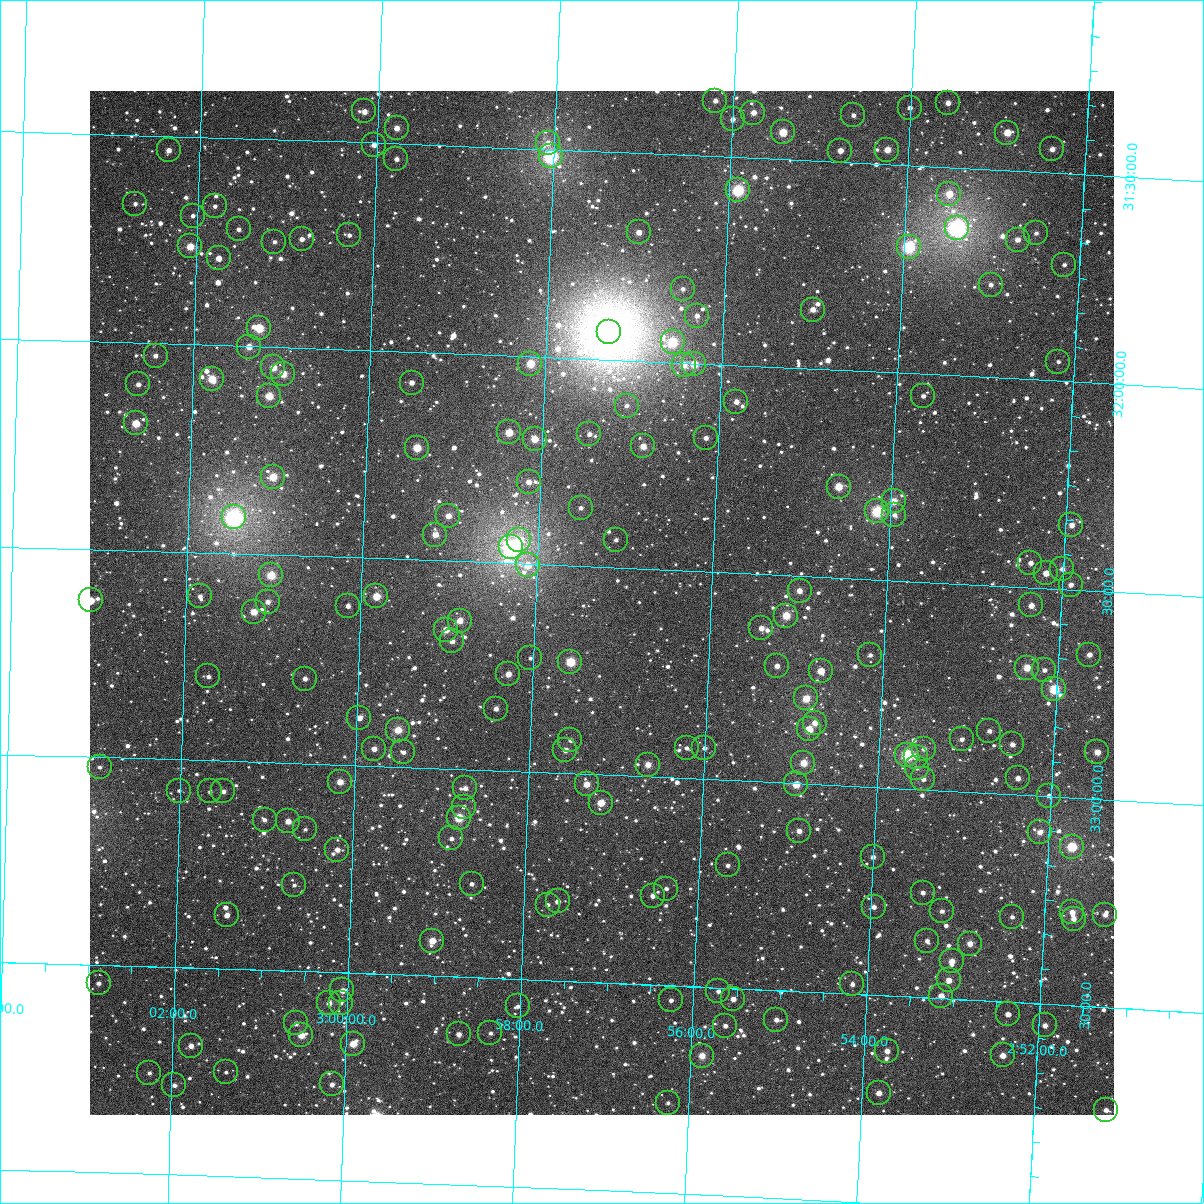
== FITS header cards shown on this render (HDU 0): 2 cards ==
NAXIS1  =                 1024
NAXIS2  =                 1024

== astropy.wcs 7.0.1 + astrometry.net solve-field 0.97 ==
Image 1024 x 1024 px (HDU 0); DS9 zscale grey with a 90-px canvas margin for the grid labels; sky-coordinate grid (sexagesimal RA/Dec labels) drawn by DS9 from the SOLVED WCS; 204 Tycho-2 reference stars matched to detected sources circled (green)
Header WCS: RA---TAN-SIP/DEC--TAN-SIP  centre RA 02:57:15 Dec +32:35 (44.31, +32.59 deg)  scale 8.67 arcsec/px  FOV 148.0' x 148.0'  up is +178 deg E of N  parity flipped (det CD > 0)
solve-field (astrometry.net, Tycho-2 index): VERIFIED the header's WCS against the Tycho-2 star catalogue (verified at 6 index scales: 9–204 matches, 0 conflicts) and refined it, rather than solving blind
Solved WCS: RA---TAN-SIP/DEC--TAN-SIP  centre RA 02:57:15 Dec +32:35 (44.31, +32.59 deg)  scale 8.67 arcsec/px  FOV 148.0' x 148.0'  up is +178 deg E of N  parity flipped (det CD > 0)
The solver's refit moves the header's centre by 0.12 arcsec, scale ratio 1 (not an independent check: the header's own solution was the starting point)
Tycho-2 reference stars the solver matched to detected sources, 204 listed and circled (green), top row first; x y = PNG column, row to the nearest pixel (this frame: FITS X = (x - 90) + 1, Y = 1024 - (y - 91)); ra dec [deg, ICRS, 3 dp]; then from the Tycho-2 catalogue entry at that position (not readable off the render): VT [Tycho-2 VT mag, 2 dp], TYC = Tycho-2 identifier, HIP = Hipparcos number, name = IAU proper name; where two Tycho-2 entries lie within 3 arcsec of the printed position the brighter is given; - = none
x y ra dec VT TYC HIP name
715 101 44.051 +31.366 11.21 2326-861-1 - -
948 103 43.395 +31.345 10.94 2326-1031-1 - -
910 108 43.502 +31.361 11.39 2326-1137-1 - -
364 111 45.039 +31.426 10.43 2339-1424-1 - -
753 113 43.941 +31.391 10.69 2326-317-1 - -
853 115 43.660 +31.386 12.31 2326-1321-1 - -
733 119 43.999 +31.409 11.44 2326-848-1 - -
397 128 44.946 +31.463 10.59 2326-231-1 - -
783 132 43.856 +31.435 9.19 2326-1461-1 - -
1007 133 43.223 +31.409 9.84 2326-1301-1 - -
548 143 44.518 +31.485 10.98 2326-167-1 - -
374 145 45.008 +31.505 11.03 2339-374-1 - -
1052 149 43.095 +31.444 10.82 2326-1293-1 - -
169 150 45.587 +31.534 10.97 2339-1176-1 - -
887 150 43.559 +31.464 10.26 2326-1349-1 - -
840 151 43.692 +31.472 10.85 2326-1207-1 - -
551 156 44.509 +31.517 7.36 2326-9-1 - -
396 159 44.943 +31.537 11.56 2326-710-1 - -
738 190 43.975 +31.579 8.10 2326-421-1 - -
949 194 43.378 +31.564 9.57 2326-1487-1 - -
135 204 45.678 +31.665 11.52 2339-471-1 - -
215 206 45.452 +31.666 11.97 2339-564-1 - -
193 216 45.514 +31.690 11.82 2339-435-1 - -
957 228 43.352 +31.645 6.66 2326-957-1 13464 -
239 229 45.383 +31.719 11.70 2339-504-1 - -
639 232 44.250 +31.691 10.60 2326-754-1 - -
1036 233 43.127 +31.648 12.08 2326-1059-1 - -
349 235 45.069 +31.725 12.03 2339-120-1 - -
302 239 45.203 +31.738 11.01 2339-258-1 - -
1018 240 43.179 +31.665 10.89 2326-1023-1 - -
274 242 45.280 +31.747 11.62 2339-324-1 - -
190 246 45.518 +31.764 9.45 2339-255-1 - -
909 247 43.485 +31.696 7.99 2326-1339-1 13504 -
219 258 45.437 +31.791 10.90 2339-213-1 - -
1064 265 43.043 +31.720 11.95 2326-1101-1 - -
991 285 43.248 +31.777 11.49 2326-1145-1 - -
683 289 44.119 +31.822 11.64 2326-453-1 - -
813 310 43.749 +31.858 10.49 2326-1159-1 - -
697 316 44.076 +31.885 12.15 2330-369-1 - -
259 328 45.316 +31.955 8.98 2343-1144-1 14067 -
609 332 44.322 +31.934 5.09 2330-2043-1 13775 -
673 342 44.141 +31.951 8.70 2330-913-1 - -
249 347 45.343 +32.001 10.15 2343-1198-1 - -
156 356 45.607 +32.029 11.10 2343-1586-1 - -
1058 362 43.045 +31.954 11.92 2330-1972-1 - -
530 364 44.542 +32.017 9.16 2330-1006-1 - -
694 364 44.077 +32.003 9.42 2330-783-1 13689 -
684 365 44.107 +32.006 10.25 2330-741-1 - -
273 367 45.272 +32.049 10.22 2343-1122-1 - -
283 374 45.243 +32.064 9.86 2343-586-1 - -
212 379 45.446 +32.081 9.30 2343-1544-1 - -
412 383 44.878 +32.074 10.93 2330-935-1 - -
138 384 45.654 +32.100 11.28 2343-290-1 - -
269 396 45.281 +32.118 9.38 2343-1840-1 - -
923 396 43.423 +32.053 11.44 2330-1885-1 - -
736 402 43.953 +32.088 10.83 2330-337-1 - -
627 406 44.264 +32.109 11.38 2330-1062-1 - -
136 423 45.658 +32.194 9.58 2343-664-1 - -
509 432 44.596 +32.185 9.57 2330-519-1 - -
589 434 44.366 +32.181 11.28 2330-916-1 - -
706 438 44.035 +32.179 11.00 2330-655-1 - -
535 439 44.522 +32.198 9.83 2330-265-1 - -
643 446 44.213 +32.205 9.85 2330-241-1 - -
417 448 44.856 +32.230 9.35 2330-27-1 - -
273 477 45.264 +32.313 9.39 2343-762-1 - -
529 482 44.534 +32.302 10.91 2330-449-1 - -
839 487 43.651 +32.281 9.41 2330-1669-1 - -
894 501 43.492 +32.310 9.71 2330-1333-1 - -
581 508 44.383 +32.359 11.44 2330-613-1 - -
877 511 43.537 +32.336 8.21 2330-1504-1 13522 -
894 515 43.488 +32.342 12.02 2330-1509-1 - -
448 516 44.759 +32.391 10.34 2330-1073-1 - -
234 517 45.371 +32.413 6.96 2343-2195-1 14081 -
1071 525 42.983 +32.344 10.76 2330-2003-1 - -
435 535 44.794 +32.438 10.30 2330-217-1 - -
519 540 44.554 +32.443 10.16 2330-943-1 - -
616 540 44.279 +32.433 12.15 2330-982-1 - -
511 547 44.578 +32.461 6.72 2330-2021-1 13851 -
1030 563 43.094 +32.441 11.37 2330-1481-1 - -
528 565 44.528 +32.503 10.57 2330-351-1 - -
1062 569 43.003 +32.452 11.13 2330-1673-1 - -
1046 573 43.048 +32.464 10.29 2330-1770-1 - -
271 575 45.259 +32.550 9.10 2343-30-1 - -
1071 585 42.976 +32.489 11.31 2330-1620-1 - -
800 591 43.747 +32.536 10.64 2330-1289-1 - -
200 596 45.461 +32.605 11.36 2343-1056-1 - -
376 596 44.956 +32.591 9.51 2330-801-1 - -
91 600 45.772 +32.623 10.26 2343-394-1 - -
268 602 45.266 +32.614 11.10 2343-130-1 - -
1031 605 43.085 +32.544 10.84 2330-1239-1 - -
348 606 45.037 +32.617 11.37 2343-442-1 - -
254 612 45.305 +32.639 9.73 2343-320-1 - -
786 616 43.783 +32.597 10.00 2330-1878-1 - -
460 621 44.715 +32.642 10.02 2330-41-1 - -
761 628 43.853 +32.630 10.75 2330-1294-1 - -
446 630 44.754 +32.666 10.97 2330-67-1 - -
452 641 44.736 +32.692 11.83 2330-965-1 - -
870 655 43.537 +32.682 11.36 2330-1126-1 - -
1089 655 42.911 +32.654 10.79 2330-1178-1 - -
530 658 44.509 +32.726 12.23 2330-131-1 - -
570 662 44.394 +32.731 8.84 2330-948-1 - -
777 666 43.803 +32.719 10.98 2330-1727-1 - -
1027 668 43.087 +32.694 9.64 2330-1523-1 - -
1044 670 43.038 +32.697 11.44 2330-1955-1 - -
821 671 43.677 +32.727 9.86 2330-1962-1 - -
508 674 44.570 +32.767 10.39 2330-291-1 - -
208 676 45.429 +32.798 11.48 2343-190-1 - -
305 679 45.152 +32.796 11.04 2343-1318-1 - -
1054 689 43.006 +32.742 8.68 2330-1413-1 13372 -
806 698 43.715 +32.794 9.49 2330-1166-1 - -
496 709 44.602 +32.851 11.19 2330-313-1 - -
359 718 44.993 +32.886 11.46 2330-277-1 - -
815 723 43.687 +32.852 10.50 2330-1488-1 - -
809 729 43.703 +32.868 10.88 2330-1366-1 - -
398 730 44.881 +32.911 9.47 2330-557-1 - -
989 731 43.186 +32.851 11.11 2330-1183-1 - -
962 739 43.264 +32.874 11.34 2330-1168-1 - -
570 740 44.385 +32.920 11.71 2330-931-1 - -
1012 744 43.118 +32.880 10.98 2330-1688-1 - -
687 748 44.050 +32.927 11.53 2330-469-1 - -
704 748 44.000 +32.925 11.26 2330-860-1 - -
374 749 44.947 +32.959 10.84 2330-463-1 - -
924 749 43.371 +32.902 11.21 2330-1373-1 - -
565 750 44.398 +32.944 10.69 2330-335-1 - -
403 752 44.863 +32.964 11.67 2330-511-1 - -
1097 752 42.874 +32.887 10.15 2330-1408-1 - -
907 755 43.417 +32.919 8.17 2330-1101-1 13486 -
916 757 43.392 +32.923 10.72 2330-1682-1 - -
803 763 43.714 +32.950 9.69 2330-1925-1 - -
648 765 44.160 +32.971 10.11 2330-805-1 13719 -
100 767 45.733 +33.024 11.99 2343-1463-1 - -
917 768 43.388 +32.949 11.47 2330-1733-1 - -
1018 778 43.097 +32.961 10.91 2330-1558-1 - -
923 779 43.369 +32.975 11.39 2330-1322-1 - -
340 782 45.042 +33.041 10.15 2343-819-1 - -
587 784 44.333 +33.024 10.17 2330-753-1 - -
796 784 43.732 +33.003 9.64 2330-1312-1 - -
465 788 44.682 +33.045 11.44 2330-393-1 - -
179 791 45.503 +33.075 12.57 2343-2083-1 - -
210 791 45.415 +33.075 11.89 2343-1025-1 - -
223 791 45.376 +33.073 11.48 2343-1485-1 - -
1049 796 43.006 +32.998 11.29 2330-1133-1 - -
601 803 44.290 +33.068 9.64 2330-205-1 - -
464 807 44.683 +33.090 11.59 2330-788-1 - -
459 818 44.697 +33.117 8.99 2330-566-1 13882 -
265 820 45.255 +33.139 11.69 2343-1529-1 - -
288 821 45.187 +33.140 10.70 2343-937-1 - -
305 829 45.137 +33.158 11.93 2343-1403-1 - -
799 831 43.718 +33.114 10.81 2330-1689-1 - -
1040 832 43.027 +33.088 11.21 2330-1751-1 - -
451 838 44.715 +33.168 11.67 2330-382-1 - -
1072 847 42.932 +33.118 9.51 2330-1503-1 - -
337 850 45.043 +33.205 10.91 2343-1093-1 - -
873 857 43.501 +33.167 11.82 2330-1484-1 - -
728 865 43.918 +33.205 12.06 2330-300-1 - -
472 884 44.652 +33.275 11.25 2330-360-1 - -
294 885 45.163 +33.293 12.54 2343-413-1 - -
666 889 44.092 +33.268 12.71 2330-2-1 - -
923 893 43.353 +33.248 11.54 2330-1224-1 - -
653 896 44.130 +33.286 11.42 2330-516-1 - -
558 901 44.403 +33.309 10.97 2330-754-1 - -
548 905 44.431 +33.318 12.20 2330-390-1 - -
874 907 43.492 +33.288 11.12 2330-1942-1 - -
942 911 43.296 +33.290 11.43 2330-1119-1 - -
1072 912 42.920 +33.276 10.63 2330-1094-1 - -
227 915 45.355 +33.371 11.03 2343-1313-1 - -
1105 915 42.825 +33.278 11.80 2330-1115-1 - -
1012 917 43.093 +33.295 11.86 2330-1165-1 - -
1074 919 42.915 +33.292 10.75 2330-1167-1 - -
432 941 44.760 +33.416 9.82 2330-348-1 - -
927 941 43.334 +33.363 11.87 2330-1538-1 - -
970 944 43.210 +33.365 10.23 2330-1716-1 - -
952 961 43.260 +33.409 10.44 2330-1869-1 - -
949 980 43.265 +33.455 10.48 2330-1214-1 - -
99 983 45.718 +33.544 11.72 2343-2106-1 - -
852 984 43.543 +33.477 11.41 2330-1120-1 - -
342 990 45.014 +33.543 10.86 2343-1327-1 - -
718 991 43.928 +33.509 11.52 2330-640-1 - -
941 996 43.285 +33.494 10.27 2330-1352-1 - -
733 999 43.885 +33.526 10.68 2330-358-1 - -
671 1000 44.064 +33.536 11.75 2330-720-1 - -
329 1003 45.051 +33.574 10.90 2343-2100-1 - -
341 1003 45.018 +33.572 11.21 2343-205-1 - -
518 1006 44.506 +33.565 12.23 2330-380-1 - -
1008 1014 43.090 +33.529 11.42 2330-1305-1 - -
776 1020 43.757 +33.571 11.42 2330-1515-1 - -
296 1023 45.145 +33.626 11.75 2343-895-1 - -
1045 1025 42.981 +33.552 11.22 2330-2002-1 - -
725 1026 43.904 +33.591 11.47 2330-270-1 - -
490 1033 44.581 +33.632 11.56 2330-202-1 - -
459 1034 44.673 +33.638 11.12 2330-378-1 - -
301 1035 45.128 +33.654 10.36 2343-143-1 - -
353 1044 44.978 +33.670 10.10 2330-760-1 - -
191 1046 45.446 +33.688 11.12 2343-2157-1 - -
887 1051 43.433 +33.633 10.97 2330-1903-1 - -
1003 1055 43.099 +33.629 10.50 2330-1943-1 - -
702 1056 43.967 +33.666 9.74 2330-1520-1 13658 -
226 1072 45.343 +33.749 11.90 2343-2164-1 - -
149 1073 45.564 +33.756 11.75 2347-907-1 - -
332 1084 45.035 +33.770 10.95 2347-704-1 - -
174 1085 45.491 +33.784 11.48 2347-919-1 - -
879 1093 43.451 +33.735 10.38 2330-1398-1 - -
668 1103 44.060 +33.782 11.90 2334-976-1 - -
1106 1110 42.792 +33.747 11.37 2330-1683-1 - -